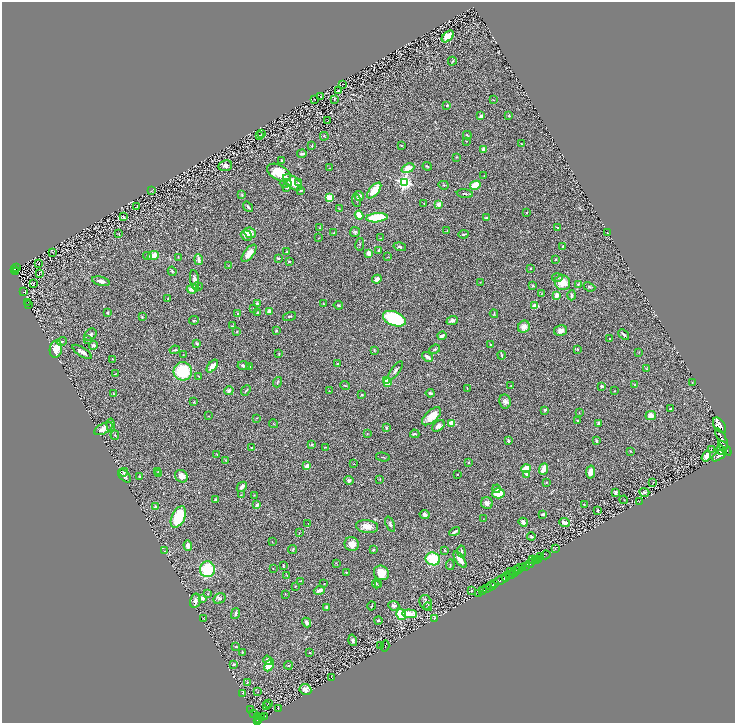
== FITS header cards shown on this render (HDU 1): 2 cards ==
NAXIS1  =                 1466
NAXIS2  =                 1441

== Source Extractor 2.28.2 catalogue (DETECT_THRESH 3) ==
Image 1466 x 1441 px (HDU 1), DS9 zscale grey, zoomed out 1/2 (1 PNG px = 2 x 2 image px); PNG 737 x 725 px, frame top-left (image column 2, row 1441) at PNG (2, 2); each listed source drawn as its Kron ellipse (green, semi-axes under 4 px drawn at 4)
Background 0.842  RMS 0.059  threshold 0.176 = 3 sigma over >= 5 px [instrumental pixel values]
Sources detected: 373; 27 cannot appear on this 1/2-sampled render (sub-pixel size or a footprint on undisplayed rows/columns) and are neither listed nor drawn; the other 346 listed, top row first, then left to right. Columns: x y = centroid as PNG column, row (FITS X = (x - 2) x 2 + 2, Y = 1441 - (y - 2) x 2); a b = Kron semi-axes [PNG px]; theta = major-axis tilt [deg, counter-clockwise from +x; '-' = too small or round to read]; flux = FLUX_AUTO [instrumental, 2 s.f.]
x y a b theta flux
448 36 7 4 44 130
452 61 4 3 - 13
343 84 2 1 - 3.8
339 91 3 2 - 7.9
321 96 3 2 - 4.3
315 99 2 1 - 2.9
334 99 2 1 - 6.6
493 100 3 2 - 5.6
447 105 2 2 - 22
481 116 4 3 - 38
509 116 2 2 - 7.5
328 120 4 1 - 3.5
262 134 4 2 - 7.3
260 135 3 3 - 7.9
467 135 4 2 - 9.7
324 136 4 3 - 8.8
466 141 2 1 - 6.7
522 144 2 1 - 3.4
401 145 2 2 - 9.4
312 146 3 2 - 9.9
484 149 3 3 - 86
302 154 5 2 - 30
456 157 3 2 - 7.7
281 161 4 2 - 13
225 166 7 5 11 37
427 166 4 2 - 8.6
329 168 2 1 - 3.2
408 168 6 4 22 120
279 173 13 7 -28 310
484 176 2 2 - 4.7
292 182 11 6 -37 140
404 182 4 4 - 2700
286 183 6 4 2 22
299 183 3 3 - 15
444 185 5 3 - 11
475 185 5 4 - 200
287 188 4 3 - 17
301 190 3 2 - 15
374 190 9 4 49 200
151 191 2 1 - 3.5
465 194 8 3 -7 20
242 195 4 2 - 6.7
359 196 5 4 - 46
330 198 4 4 - 180
356 200 7 3 -82 14
424 204 3 3 - 7.3
439 204 3 3 - 70
137 207 2 1 - 3.4
248 207 6 2 -52 17
339 209 3 2 - 5.6
527 212 2 2 - 12
359 215 4 4 - 130
123 217 3 2 - 23
377 218 11 4 5 480
486 218 3 2 - 9.6
557 227 4 3 - 11
320 228 3 2 - 8.4
447 231 2 2 - 5.3
355 232 5 5 - 19
607 232 2 1 - 3.2
119 233 3 3 - 5.7
250 233 6 5 - 110
333 233 3 2 - 7.2
464 234 5 2 - 14
246 236 6 5 - 48
319 238 3 2 - 3.7
380 238 2 2 - 6.9
360 244 6 2 79 9.3
563 246 3 3 - 16
400 247 6 3 -16 19
379 250 3 3 - 11
52 252 2 1 - 3
287 252 2 2 - 19
249 253 10 4 52 120
369 253 3 3 - 120
147 256 4 3 - 15
153 256 6 4 19 110
178 257 3 2 - 3.8
387 257 4 2 - 7.7
278 258 2 2 - 19
556 259 2 2 - 13
199 260 5 3 - 52
289 261 3 2 - 13
38 264 3 1 - 3.4
229 265 4 2 - 5.1
17 268 2 1 - 42
14 269 2 1 - 37
531 269 2 2 - 11
16 271 3 2 - 20
172 271 5 3 - 11
39 273 4 2 - 8.4
557 278 5 3 - 14
194 279 9 4 -82 49
377 279 5 3 - 60
101 281 9 3 -13 51
480 282 3 2 - 4.7
33 283 2 1 - 3.5
562 283 8 7 - 160
578 284 4 3 - 12
533 286 4 3 - 9.3
198 287 5 2 - 9.2
589 287 6 3 -23 17
192 289 6 4 24 130
24 291 3 3 - 140
541 294 4 2 - 6.1
557 295 3 2 - 91
572 295 5 3 - 25
168 299 3 2 - 11
27 302 2 1 - 28
257 303 3 3 - 14
28 304 2 1 - 6
323 304 3 2 - 5.4
338 305 4 3 - 13
535 306 4 3 - 98
253 309 2 2 - 5.9
269 312 4 3 - 45
107 313 3 2 - 12
257 313 4 2 - 14
238 314 3 3 - 8.5
494 314 4 3 - 9
289 316 6 3 18 14
142 317 3 3 - 10
394 319 12 7 -22 700
194 320 5 3 - 13
452 321 6 4 20 34
233 326 4 3 - 7.8
524 327 6 5 - 75
276 331 3 3 - 15
561 331 7 5 11 45
237 332 4 3 - 9.3
624 334 6 2 -40 23
90 335 7 5 42 28
442 336 4 3 - 52
88 339 3 2 - 8.6
610 339 2 2 - 13
62 341 5 3 - 13
197 344 4 2 - 14
490 344 2 1 - 9
93 345 4 4 - 26
56 349 8 6 82 140
435 349 5 4 - 16
577 349 3 2 - 7.3
175 350 5 2 - 10
374 350 4 2 - 9.9
82 352 11 3 -34 48
639 352 3 2 - 5.9
279 354 3 2 - 5.6
183 355 2 2 - 4.3
502 355 4 3 - 13
427 357 6 3 -34 44
113 359 3 2 - 5.1
338 364 2 2 - 63
212 366 7 3 52 110
243 366 6 3 -3 24
250 367 3 3 - 11
646 369 3 3 - 6.8
395 370 11 3 53 28
183 371 9 9 - 500
116 373 3 2 - 5.1
198 376 3 2 - 8.2
386 381 3 3 - 350
277 382 5 3 - 12
388 383 3 2 - 68
692 383 3 2 - 5.4
635 385 2 1 - 6
345 386 5 2 - 7.8
511 386 3 2 - 5.9
602 386 3 2 - 27
467 388 3 1 - 4.2
246 390 6 2 50 11
229 391 4 4 - 36
329 391 2 2 - 3.9
614 391 2 2 - 5.4
430 393 4 3 - 20
114 394 3 2 - 9.3
362 395 3 2 - 12
505 401 7 6 - 37
194 402 3 2 - 8.1
670 409 2 2 - 11
545 410 4 3 - 14
579 413 3 2 - 6
208 416 2 2 - 3.8
431 416 12 6 42 170
651 416 5 4 - 92
256 418 3 2 - 5.1
578 421 3 3 - 8.3
452 423 2 2 - 210
598 423 3 2 - 43
273 424 4 1 - 5.4
111 425 7 3 -84 21
719 425 9 5 -55 4300
438 426 7 5 41 51
386 428 3 2 - 17
103 429 10 5 27 75
367 433 3 3 - 6.4
415 434 5 2 - 16
115 435 5 3 - 9.5
722 438 11 3 -63 5400
508 440 3 3 - 18
596 441 2 2 - 46
311 444 2 2 - 59
325 447 4 2 - 5.5
252 448 2 2 - 27
725 448 9 4 -51 4000
711 449 2 1 - 4.7
721 450 5 3 - 1700
630 451 3 2 - 8.4
217 454 3 1 - 4.9
720 455 9 4 37 4700
706 456 6 3 58 65
383 457 7 2 -12 9.4
225 460 3 2 - 6
468 462 2 2 - 8.2
354 464 3 2 - 4.2
307 466 2 2 - 180
526 469 5 3 - 250
543 469 6 3 67 110
124 472 4 4 - 15
158 472 3 3 - 7.1
591 472 6 4 79 110
158 474 3 2 - 5.6
457 474 2 1 - 5.1
527 474 4 3 - 38
124 476 8 4 -45 43
181 476 7 6 - 90
140 477 3 2 - 18
380 479 2 2 - 3.9
349 480 4 4 - 32
546 482 3 2 - 7.1
653 482 2 1 - 2.4
242 487 6 3 46 38
497 489 4 4 - 19
644 492 5 2 - 20
498 493 6 5 - 230
615 493 4 3 - 36
241 495 2 2 - 4.7
254 495 3 2 - 4.8
216 499 2 2 - 30
624 500 4 2 - 7.3
639 501 2 1 - 2.7
487 503 6 6 - 44
584 504 2 2 - 7.6
257 505 2 2 - 78
156 507 2 2 - 54
598 510 2 2 - 12
425 514 5 4 - 30
543 514 4 3 - 23
178 517 11 6 64 560
484 519 3 2 - 3.3
523 522 5 3 - 61
308 523 2 2 - 3.2
564 523 5 3 - 62
390 524 8 4 -68 24
367 526 11 6 -8 100
455 532 6 2 33 29
299 533 3 2 - 3.6
531 537 4 3 - 21
272 542 2 2 - 4.7
352 544 7 7 - 92
188 546 5 3 - 60
555 548 2 1 - 2
292 550 4 3 - 9.8
373 550 3 2 - 12
445 550 2 2 - 5.8
165 551 2 1 - 4.1
461 551 6 3 -82 18
546 555 4 1 - 14
541 556 3 1 - 43
433 559 7 6 - 470
539 559 2 1 - 25
460 560 9 4 -54 120
533 560 2 2 - 26
537 560 2 1 - 35
535 561 2 2 - 38
336 563 3 2 - 4
530 563 4 3 - 1300
450 565 5 2 - 9.5
283 566 4 2 - 9.4
525 566 3 2 - 1300
273 568 2 1 - 4.3
523 568 2 2 - 590
207 569 8 7 - 500
519 569 4 2 - 430
517 570 4 2 - 390
346 572 3 3 - 7.6
510 572 4 2 - 170
515 572 3 2 - 250
381 573 8 7 - 160
287 575 3 2 - 5.9
511 575 4 2 - 610
506 577 5 3 - 940
500 580 6 3 24 3200
300 581 2 2 - 4
495 583 2 2 - 530
324 584 2 2 - 5
376 584 4 3 - 13
379 585 4 2 - 5.8
295 586 2 2 - 7.1
491 586 5 2 - 1900
486 589 2 2 - 200
319 590 5 2 - 36
471 591 2 2 - 11
483 591 2 1 - 310
479 593 2 1 - 66
208 594 3 3 - 7.8
285 594 2 2 - 5.1
203 598 3 3 - 55
219 598 6 5 - 24
195 601 7 5 79 45
426 602 7 6 - 46
372 606 4 2 - 9.4
394 606 5 4 - 45
327 607 3 3 - 36
428 607 4 3 - 11
235 614 5 3 - 23
409 614 7 3 -4 210
401 615 5 5 - 350
434 618 4 2 - 5.5
204 619 3 3 - 5.3
378 621 4 3 - 15
307 622 5 3 - 39
353 640 6 4 -73 32
380 646 2 1 - 3.2
385 646 5 2 - 4.1
236 647 4 2 - 7.9
242 652 2 2 - 17
310 653 2 2 - 30
268 660 5 3 - 31
234 665 3 3 - 15
269 665 6 3 61 260
288 665 4 3 - 14
332 678 2 1 - 2.3
247 682 3 3 - 9.4
305 690 6 5 - 65
258 692 2 1 - 2.5
243 693 3 3 - 7.9
269 703 2 1 - 7.8
267 706 2 2 - 40
278 708 3 2 - 5.2
251 709 2 1 - 8.9
253 714 2 2 - 25
257 716 4 3 - 390
264 717 3 2 - 180
261 718 4 2 - 150
258 719 2 1 - 84
258 721 2 2 - 390
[27 sub-pixel or undisplayed-footprint detections neither listed nor drawn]